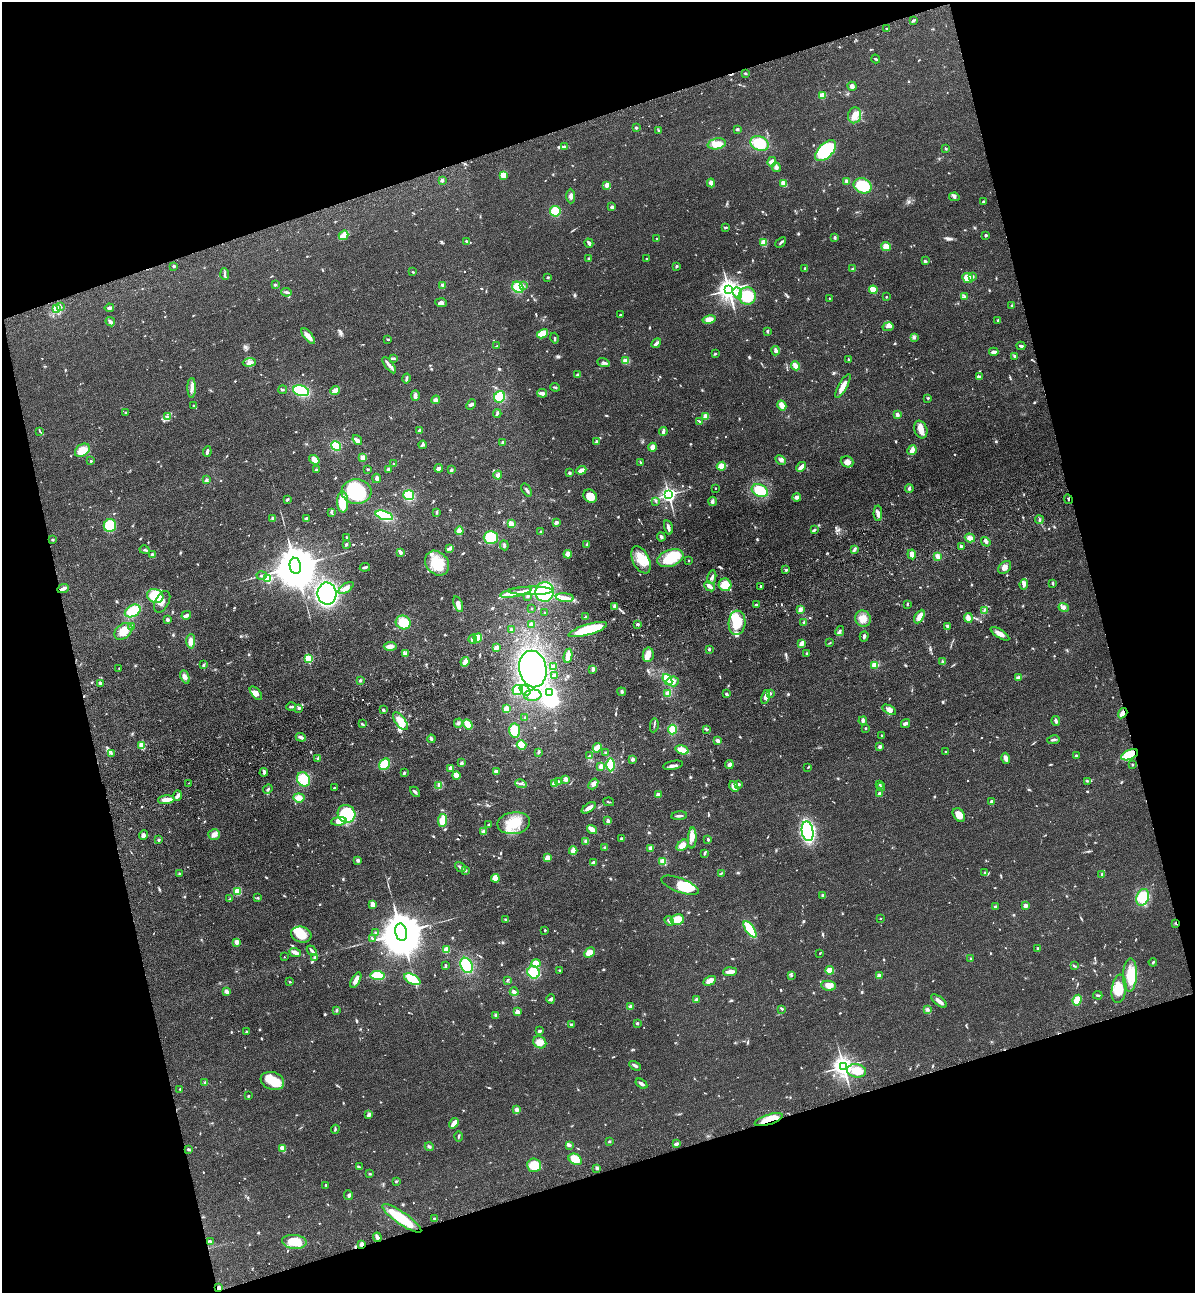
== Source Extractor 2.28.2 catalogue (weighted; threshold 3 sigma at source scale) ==
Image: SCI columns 307-5078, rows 116-5279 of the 5266 x 5394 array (HDU 1 of 3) = the unmasked area's bounding box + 8 px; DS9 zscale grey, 4 x 4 block average (1 PNG px = mean of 4 x 4 image px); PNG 1197 x 1295 px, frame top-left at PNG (2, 2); each listed source drawn as its Kron ellipse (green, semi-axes under 4 px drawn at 4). Shown black and unused: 34% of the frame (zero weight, under 3 of 4 exposures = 6% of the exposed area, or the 3 px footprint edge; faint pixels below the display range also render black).
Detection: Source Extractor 2.28.2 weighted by HDU 2 'WHT'. Background 0.056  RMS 0.0058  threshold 0.026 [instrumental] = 3 sigma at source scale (4.5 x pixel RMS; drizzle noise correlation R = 1.50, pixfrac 1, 0.05/0.05 arcsec/px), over >= 5 px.
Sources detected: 964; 4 too faint to see at this stretch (4 x 4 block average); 13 inside a brighter object's white glare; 3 cosmic-ray / hot-pixel residue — neither listed nor drawn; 13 coinciding with a brighter row at this scale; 48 inside a brighter listed object's ellipse — not listed separately; of the other 883, all 500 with FLUX_AUTO >= 3.17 (the completeness limit of this list) listed and drawn (383 fainter detections not listed), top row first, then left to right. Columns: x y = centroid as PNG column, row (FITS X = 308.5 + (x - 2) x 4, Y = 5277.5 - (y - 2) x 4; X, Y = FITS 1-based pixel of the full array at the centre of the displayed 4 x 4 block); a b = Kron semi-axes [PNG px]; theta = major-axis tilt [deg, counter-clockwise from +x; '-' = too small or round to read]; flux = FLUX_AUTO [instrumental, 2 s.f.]
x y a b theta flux
913 21 4 2 - 7.1
886 29 2 2 - 3.6
876 59 4 2 - 4.3
745 73 2 2 - 4.3
852 86 5 3 - 11
822 95 2 2 - 140
855 115 8 6 75 31
636 128 2 2 - 16
737 129 2 2 - 19
658 130 3 2 - 3.6
759 143 9 7 -21 100
717 144 9 5 11 45
564 146 4 2 - 4.6
945 148 3 2 - 3.7
826 151 13 7 45 190
772 162 5 3 - 18
776 167 5 4 - 11
503 175 3 3 - 26
442 180 3 3 - 5.8
847 181 3 2 - 16
711 183 4 3 - 22
784 183 3 2 - 41
607 185 3 2 - 21
863 186 9 7 -24 120
571 196 7 3 -88 12
954 197 5 3 - 6.9
983 202 3 2 - 5.4
612 207 2 2 - 33
555 211 5 5 - 78
726 228 4 2 - 4.3
343 235 5 2 - 80
986 235 2 2 - 6.5
835 237 3 2 - 6.9
657 239 2 2 - 3.3
467 241 2 2 - 7.3
764 242 2 2 - 140
781 242 6 2 43 6.1
589 243 4 2 - 11
886 246 5 4 - 28
589 258 3 2 - 4
647 259 2 2 - 3.3
925 261 3 3 - 5.9
174 266 2 2 - 17
676 266 3 2 - 4.9
805 268 3 2 - 3.4
853 269 3 2 - 4.6
413 272 3 2 - 3.6
225 274 6 2 -86 5.1
972 276 3 3 - 9.4
548 277 2 2 - 14
968 278 5 4 - 44
275 285 2 2 - 4.7
442 285 3 3 - 5.9
523 286 3 2 - 4.7
518 287 6 5 - 73
729 290 4 3 - 3100
873 290 4 3 - 59
286 292 5 2 - 7.9
737 293 6 4 -67 17
747 296 8 8 - 100
886 297 2 2 - 7.4
965 297 4 3 - 6.8
829 298 2 2 - 4.4
441 303 6 3 -5 9.3
60 306 3 2 - 3.4
1012 306 2 2 - 6.7
109 308 4 2 - 10
56 309 3 2 - 6
620 315 2 2 - 4.2
709 319 7 4 12 26
998 320 3 2 - 4.4
110 322 5 3 - 10
888 327 5 3 - 8.1
767 331 4 2 - 4
543 334 6 3 29 69
308 336 9 4 -51 26
554 338 5 2 - 4.7
914 338 3 2 - 5.2
388 339 3 2 - 4.6
656 343 5 2 - 13
497 346 3 2 - 3.8
1021 346 4 2 - 8.3
775 351 5 4 - 9.1
994 352 5 2 - 18
715 354 2 2 - 4.6
1015 356 4 3 - 6.6
393 358 4 2 - 5.3
848 359 2 2 - 3.6
626 361 3 3 - 22
249 362 6 3 5 12
603 362 6 2 -20 8.5
389 365 10 3 -51 15
796 366 4 3 - 29
578 375 3 3 - 6.8
979 377 3 3 - 6.8
406 378 5 2 - 7
843 386 13 3 60 35
555 387 5 2 - 6.2
192 388 10 3 89 16
282 390 4 2 - 4.1
301 391 8 5 -17 180
335 391 5 2 - 50
542 393 5 2 - 27
415 395 5 4 - 11
500 397 6 5 - 96
928 398 3 2 - 3.3
436 400 4 3 - 12
471 405 6 3 47 7.9
782 405 5 3 - 31
193 406 3 2 - 3.3
125 412 2 2 - 3.2
497 413 4 2 - 5.7
897 415 3 2 - 17
167 416 4 3 - 5.6
706 416 4 3 - 19
699 421 3 2 - 4.1
420 430 2 2 - 18
921 430 9 6 -69 27
40 431 4 2 - 3.5
663 432 4 2 - 13
357 440 5 3 - 14
503 442 3 3 - 6.6
597 442 3 3 - 9.4
423 445 4 3 - 5.6
336 446 5 4 - 75
652 447 4 4 - 19
82 450 8 5 37 48
912 450 5 3 - 22
207 452 5 2 - 11
363 458 4 3 - 16
314 460 5 3 - 31
780 460 5 4 - 9.7
91 461 2 2 - 3.8
847 462 6 5 - 19
640 463 3 2 - 4.1
394 464 3 2 - 3.3
721 466 4 4 - 29
801 467 5 2 - 24
439 468 4 2 - 20
368 469 3 2 - 3.2
388 469 3 3 - 11
316 470 2 2 - 18
451 470 3 2 - 12
581 470 5 2 - 32
569 473 2 2 - 28
498 475 4 3 - 13
376 478 5 3 - 11
206 480 3 3 - 6.4
715 488 2 2 - 5
909 489 4 3 - 5.9
527 490 7 2 -55 7
760 491 8 6 -24 110
356 492 15 12 -4 210
409 495 5 5 - 100
669 495 3 2 - 1300
590 496 7 6 - 47
797 497 4 3 - 11
1068 499 5 2 - 3.7
287 500 4 2 - 5.4
656 501 4 2 - 3.8
712 501 5 3 - 8.7
343 502 10 5 -88 110
331 512 4 3 - 4.8
437 512 3 2 - 4.1
878 513 8 4 -89 14
384 515 9 4 -17 230
273 518 2 2 - 43
306 518 3 2 - 8.9
1039 520 4 2 - 5.5
556 523 3 2 - 11
511 524 4 2 - 35
110 526 6 6 - 93
668 527 7 3 -75 11
814 530 3 2 - 8.2
459 531 4 4 - 19
541 532 3 2 - 3.8
661 537 4 2 - 6.5
346 538 4 2 - 3.3
491 538 7 6 - 100
970 538 5 4 - 17
52 540 3 2 - 3.8
986 542 5 2 - 5.5
346 544 3 2 - 6.9
504 545 5 2 - 5.8
587 545 3 3 - 6.6
961 546 2 2 - 8.6
450 548 3 3 - 5.8
854 549 4 3 - 7.9
145 550 5 2 - 4.8
400 552 4 3 - 9.9
568 554 4 3 - 22
912 554 5 4 - 24
153 555 4 3 - 11
937 556 4 3 - 13
670 558 13 8 21 140
641 560 14 8 -65 60
689 560 2 2 - 5.8
437 563 13 10 -48 110
295 566 8 5 -81 22000
365 567 5 2 - 8.1
1005 567 7 5 43 17
786 570 3 2 - 5.3
262 576 5 3 - 6.5
712 577 7 3 79 11
268 579 2 2 - 250
1053 583 3 2 - 5.8
1024 584 5 3 - 14
725 585 6 6 - 57
710 586 6 2 -41 21
761 586 2 2 - 14
346 588 8 4 33 20
63 589 6 2 24 17
531 591 22 3 0 31
516 592 16 3 11 31
545 592 10 9 - 230
327 594 11 9 -79 590
155 596 8 7 - 98
527 596 3 3 - 4.2
565 598 9 4 -5 20
162 602 11 7 62 26
458 604 8 4 -70 18
756 604 3 2 - 4.1
907 604 4 2 - 3.4
614 606 3 3 - 6.6
1064 607 5 4 - 11
532 609 2 2 - 6.3
800 610 3 3 - 13
984 610 3 2 - 4.5
133 611 8 5 28 110
544 613 2 2 - 4.1
186 615 5 2 - 15
586 617 3 2 - 4.4
919 617 7 3 61 32
863 618 8 7 - 35
968 618 5 4 - 19
167 620 2 2 - 29
403 622 8 6 -26 81
737 623 12 8 86 90
804 623 4 3 - 7.9
532 624 4 3 - 11
638 624 3 2 - 6.4
132 626 3 2 - 4.7
947 626 3 3 - 5.6
511 630 3 2 - 7.7
588 630 20 5 16 180
123 631 10 7 41 52
840 631 5 3 - 7.8
1000 634 11 4 -33 22
864 636 5 3 - 6.5
478 638 4 3 - 50
473 639 4 4 - 13
191 641 7 4 89 24
829 643 4 2 - 3.2
801 644 4 2 - 37
390 646 6 3 4 17
496 647 4 3 - 9.9
709 649 3 3 - 4.6
406 653 4 3 - 5.5
807 653 3 3 - 4.2
648 655 7 5 79 24
568 656 7 2 81 50
308 659 2 2 - 260
465 662 5 3 - 30
943 662 3 3 - 4.1
203 665 3 2 - 4.7
875 665 3 3 - 36
553 666 2 2 - 11
119 668 2 2 - 3.9
533 669 18 13 -80 500
593 669 3 2 - 13
554 675 3 3 - 5.2
185 677 7 4 -66 14
1018 678 4 2 - 17
360 680 3 2 - 3.8
667 680 6 4 -54 71
673 681 6 5 - 17
100 683 3 3 - 8.8
518 690 5 5 - 73
525 690 6 2 -40 8
622 692 4 2 - 4.6
256 693 8 4 -51 16
549 693 3 2 - 570
770 693 3 2 - 6.1
668 694 4 3 - 22
726 694 3 2 - 3.8
533 695 8 5 5 23
765 697 7 3 78 16
291 707 5 2 - 7.4
299 708 3 3 - 7.3
506 709 3 2 - 38
383 710 3 2 - 7.2
889 710 7 4 -29 16
1123 713 5 3 - 19
525 718 2 2 - 8.1
400 721 10 5 -53 53
863 721 4 3 - 8.1
1056 721 5 2 - 11
458 723 4 3 - 8.2
906 723 5 2 - 15
362 724 3 2 - 4
468 724 5 4 - 31
654 725 7 2 82 5.4
866 728 2 2 - 12
706 729 4 2 - 4.4
515 730 7 5 86 79
673 730 5 4 - 50
882 736 4 2 - 3.4
301 737 5 3 - 9.8
431 739 4 2 - 16
1053 740 6 2 8 8
718 741 3 3 - 16
142 745 4 3 - 37
522 745 5 4 - 54
880 747 3 2 - 12
597 748 5 3 - 53
682 750 7 3 -17 58
539 752 4 2 - 4.5
946 752 3 2 - 3.7
111 753 4 2 - 4.6
606 753 2 2 - 9.1
1076 755 2 2 - 10
1130 755 9 4 23 88
589 756 2 2 - 3.4
317 758 4 2 - 3.7
1006 758 5 3 - 16
633 759 3 3 - 8
461 763 3 3 - 5.9
385 764 6 5 - 86
611 765 6 3 -89 84
673 765 10 3 12 13
729 765 4 3 - 12
1133 765 2 2 - 9.4
601 767 3 2 - 32
808 767 4 2 - 3.3
451 768 3 3 - 10
264 772 4 3 - 5.8
496 772 2 2 - 19
404 773 3 2 - 4.4
456 776 4 3 - 25
304 779 7 6 - 74
565 779 4 3 - 14
558 781 2 2 - 12
1088 781 3 2 - 4
188 783 2 2 - 11
521 784 6 2 -15 6.8
554 784 4 3 - 19
593 784 6 4 51 15
739 784 3 2 - 7
880 784 2 2 - 3.5
439 785 4 2 - 4.1
734 787 5 3 - 43
881 787 4 2 - 4.8
334 788 2 2 - 8.8
268 789 5 2 - 4.9
415 792 6 3 -42 7.9
880 794 2 2 - 48
658 795 2 2 - 69
177 796 5 3 - 11
299 798 5 4 - 24
166 800 8 3 5 32
609 802 5 2 - 3.6
992 802 2 2 - 42
589 808 8 3 33 20
346 814 9 8 - 180
959 815 7 5 -53 32
679 816 8 2 4 8.6
442 820 6 3 83 66
339 821 8 4 6 33
608 821 4 3 - 8
514 823 16 11 9 85
489 825 4 3 - 6.1
592 829 5 3 - 37
808 831 10 5 -81 560
484 832 3 2 - 26
214 834 6 5 - 16
144 835 5 3 - 12
622 838 4 2 - 8
692 838 10 4 87 21
159 840 3 2 - 4
708 840 3 2 - 5.4
586 841 3 3 - 8.1
683 845 7 4 42 25
605 848 4 3 - 5.6
650 848 3 3 - 9.5
573 851 4 2 - 44
704 853 3 2 - 4.7
547 858 4 3 - 26
358 860 3 3 - 7.4
663 861 3 3 - 31
593 862 3 2 - 10
460 867 6 2 -37 9.4
465 870 3 2 - 7.8
985 872 2 2 - 3.2
721 873 3 2 - 3.3
179 874 2 2 - 23
1102 874 4 2 - 4.5
495 878 4 4 - 34
680 885 20 7 -21 96
237 891 4 4 - 35
823 895 3 2 - 8
1143 897 8 6 70 76
257 898 3 2 - 4.3
230 899 3 2 - 3.6
373 904 4 2 - 27
1025 906 2 2 - 46
995 907 3 2 - 8
506 919 3 2 - 5.5
677 919 7 5 14 44
880 919 2 2 - 5.1
669 921 5 2 - 13
1176 923 3 2 - 4.6
750 929 9 3 -55 120
545 930 3 2 - 4.3
401 932 9 6 -78 23000
376 933 3 2 - 5.3
301 935 10 8 -16 57
373 939 4 2 - 4.1
237 942 3 3 - 14
1038 948 3 2 - 6.4
446 950 4 4 - 21
312 951 6 2 -47 11
295 952 6 3 -23 17
589 953 6 4 46 25
820 953 2 2 - 3.2
284 957 2 2 - 4
314 958 4 2 - 4.5
971 959 2 2 - 4.8
1153 962 4 2 - 4.7
536 963 4 3 - 38
446 965 2 2 - 6.3
467 965 8 6 -65 130
1074 966 4 2 - 3.3
560 970 2 2 - 3.5
830 970 4 3 - 33
534 972 6 6 - 92
730 972 7 2 4 34
378 975 7 4 -6 77
791 975 3 2 - 3.8
1130 975 17 7 88 62
879 976 2 2 - 50
412 979 9 4 -28 76
356 980 8 3 61 24
508 980 3 2 - 4.1
710 981 7 3 28 28
290 982 2 2 - 3.3
828 986 7 5 -8 28
1119 989 14 7 82 52
227 992 3 2 - 18
514 992 4 2 - 16
1098 995 4 2 - 4.8
551 999 4 3 - 6.8
696 1000 4 3 - 7.6
1077 1000 5 4 - 45
939 1001 9 2 -39 25
630 1007 3 2 - 10
782 1009 2 2 - 3.3
927 1009 3 3 - 5.3
336 1010 3 2 - 3.9
517 1012 2 2 - 66
496 1015 3 3 - 7.5
637 1023 2 2 - 19
571 1025 3 2 - 6.4
539 1031 4 2 - 7.3
246 1032 3 2 - 4.1
540 1042 7 5 -33 31
635 1066 6 2 -29 9.5
843 1067 3 3 - 2900
857 1071 9 6 -8 66
272 1081 12 8 -19 75
205 1083 4 3 - 7.7
641 1084 6 2 -34 12
180 1089 2 2 - 3.9
248 1096 2 2 - 4.3
516 1110 3 3 - 12
369 1115 4 3 - 15
769 1120 15 5 17 55
454 1123 5 2 - 35
335 1129 4 2 - 4.2
458 1136 5 2 - 3.9
609 1141 3 3 - 3.4
676 1144 4 3 - 8.8
569 1145 3 3 - 7.4
429 1147 4 2 - 5
189 1149 3 2 - 6.4
283 1149 4 2 - 46
575 1159 7 5 -28 57
534 1165 7 6 - 62
359 1167 3 2 - 4.1
597 1168 3 3 - 6.9
370 1174 3 2 - 4.1
396 1182 3 2 - 3.7
325 1185 2 2 - 6.6
349 1195 5 3 - 7.2
402 1218 23 6 -35 120
435 1218 4 2 - 3.9
377 1237 5 2 - 23
210 1241 3 2 - 5.7
294 1242 12 7 -4 74
362 1244 3 3 - 18
219 1288 2 2 - 14
Overlapping masked pixels (flux is a lower limit): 9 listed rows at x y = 1068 499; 63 589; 1123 713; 1130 755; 1176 923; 769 1120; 377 1237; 362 1244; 219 1288
Diffuse or blended objects may show on this block-average render without a row.